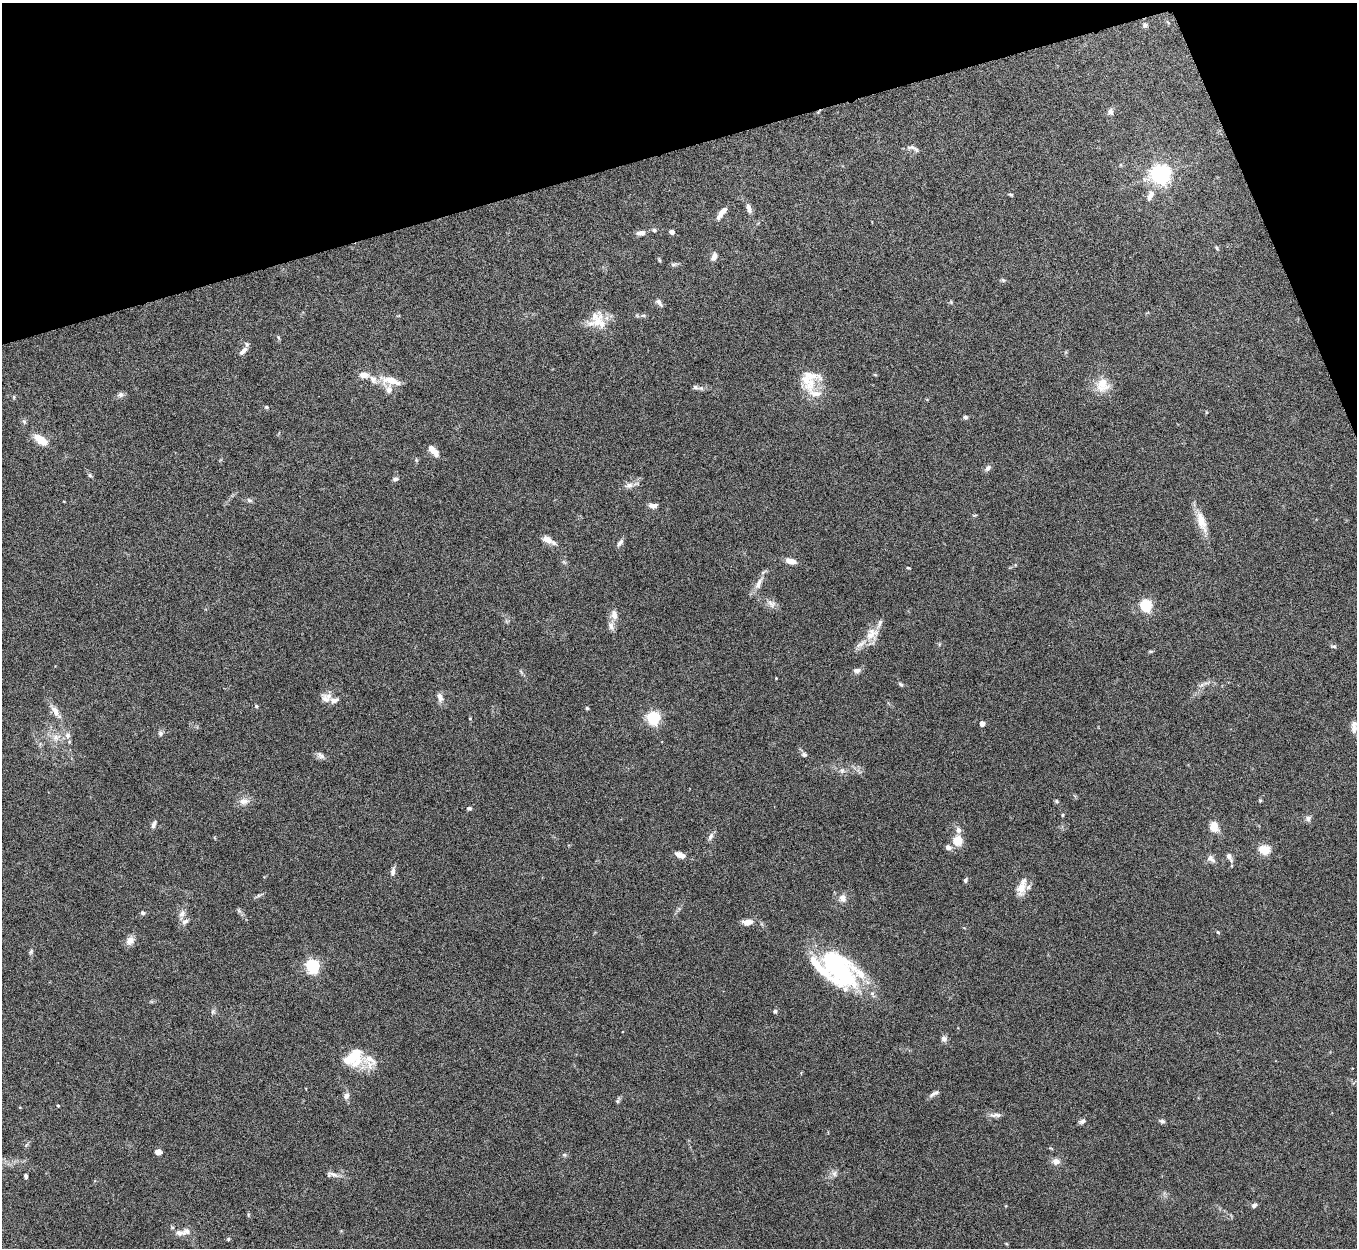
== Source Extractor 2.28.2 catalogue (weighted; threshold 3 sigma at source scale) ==
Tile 3 of 4 x 4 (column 3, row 1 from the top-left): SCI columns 2713-4067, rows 3888-5133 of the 5425 x 5409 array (HDU 1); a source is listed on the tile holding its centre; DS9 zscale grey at full resolution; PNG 1359 x 1250 px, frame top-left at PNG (2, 3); no overlay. Shown black and unused: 14% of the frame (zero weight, under 5 of 10 exposures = <1% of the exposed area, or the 3 px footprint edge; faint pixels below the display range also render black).
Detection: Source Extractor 2.28.2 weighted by HDU 2 'WHT'; one run over the whole footprint, this tile lists its part. Background 0.161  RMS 0.0059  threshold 0.0242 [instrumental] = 3 sigma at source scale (4.09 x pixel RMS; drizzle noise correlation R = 1.36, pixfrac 0.8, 0.05/0.05 arcsec/px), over >= 5 px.
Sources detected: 143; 2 inside a brighter object's white glare — not listed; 22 inside a brighter listed object's ellipse — not listed separately; the other 119 listed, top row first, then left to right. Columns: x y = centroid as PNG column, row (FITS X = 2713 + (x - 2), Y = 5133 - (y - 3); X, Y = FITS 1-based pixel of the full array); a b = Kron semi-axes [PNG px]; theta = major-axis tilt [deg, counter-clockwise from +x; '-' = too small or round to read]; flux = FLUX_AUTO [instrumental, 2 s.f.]
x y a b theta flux
1145 25 7 6 - 1.1
1110 112 8 7 - 2
911 147 15 5 -5 2.1
1160 174 7 6 - 290
1151 194 10 8 19 2.5
1011 195 6 4 -27 0.72
749 208 12 6 -74 2.7
722 213 17 5 52 4.4
654 230 5 5 - 1.1
672 232 4 4 - 3.3
641 233 11 6 5 2.6
1217 248 7 3 -54 0.67
714 257 10 7 70 2.4
659 260 6 4 -71 0.59
673 264 8 4 8 1.1
1003 280 6 5 - 0.84
659 302 11 5 -53 1.8
643 315 6 4 1 0.91
595 316 24 16 17 8.5
279 338 6 4 -70 0.65
244 349 8 6 24 1.6
809 377 31 17 9 11
391 381 29 10 -11 8.6
1102 383 23 16 -31 8.7
695 387 8 6 -32 1.4
816 393 24 9 -14 6.3
120 395 8 7 - 1.7
14 397 6 3 89 0.6
266 407 6 5 - 0.79
1206 412 5 3 - 0.42
965 417 5 5 - 1.1
24 421 7 5 -68 0.97
41 440 16 8 -35 8.2
432 449 12 7 -61 3.1
988 468 8 6 48 1.8
90 475 6 5 - 0.8
395 479 8 5 18 1.3
629 485 12 7 12 2.6
249 500 8 5 -19 1.2
653 506 9 6 2 2.6
974 515 6 3 0 0.53
1201 521 30 11 -72 8.8
548 540 19 7 -27 4.2
620 542 12 5 48 1.6
791 561 12 6 -16 3.9
908 568 4 3 - 0.59
759 583 18 7 64 4.3
772 604 13 9 -35 3.1
1146 605 5 5 - 67
614 615 14 8 -79 3.8
611 626 12 7 -65 2.5
872 634 20 15 40 7.7
1334 646 7 5 7 0.92
1150 651 7 3 0 0.6
857 670 10 7 5 1.8
776 678 2 2 - 0.37
901 684 7 5 -39 0.92
1201 685 10 5 27 1.8
440 697 12 7 -73 2.7
326 699 16 8 -54 3.4
256 706 5 4 - 0.58
587 708 4 4 - 0.83
55 711 21 8 -58 4.8
653 717 6 5 - 86
470 718 4 2 - 0.32
982 723 4 4 - 4.7
1354 728 13 9 85 3.4
160 733 7 6 - 1.3
56 737 12 9 4 4.4
321 755 12 6 -37 2
804 755 7 6 - 1.3
842 770 8 6 70 1.4
1260 800 5 4 - 0.54
244 801 15 9 8 3.7
1056 801 5 5 - 0.69
469 808 6 5 - 0.9
1063 815 5 3 - 0.58
1308 819 8 7 - 1.6
154 824 11 5 72 1.7
1214 826 11 9 89 6.4
958 830 9 7 90 2.2
710 837 11 6 63 1.9
957 841 11 10 - 7.5
948 847 7 6 - 2.2
1264 850 15 11 -6 6.3
680 855 10 5 -22 4.3
1229 857 11 5 -61 2.2
1211 859 12 8 -32 2.4
393 872 10 5 84 2.1
965 880 6 5 - 0.94
1021 888 19 12 76 5.8
842 898 11 9 -69 2.9
143 913 5 5 - 1.1
182 914 11 8 66 2.7
747 922 11 7 6 4.3
1218 932 5 4 - 0.57
130 941 13 9 51 3.5
31 951 8 4 64 0.99
313 966 6 5 - 100
838 969 49 28 -47 74
775 1011 5 5 - 0.81
212 1012 6 4 72 0.92
944 1039 9 7 -35 1.8
355 1054 28 17 79 15
934 1094 17 5 30 1.8
346 1096 9 7 61 2.1
58 1106 4 3 - 0.5
996 1115 18 5 -1 2.5
1082 1121 9 6 28 1.4
1162 1121 8 5 -14 1.1
158 1152 6 5 - 2.9
564 1155 6 4 -1 0.83
1056 1161 9 8 - 3
834 1173 9 6 -76 1.8
332 1175 18 7 -5 2.8
26 1176 5 4 - 1
1254 1205 6 5 - 1.5
186 1231 14 8 23 3.1
228 1239 5 4 - 0.67